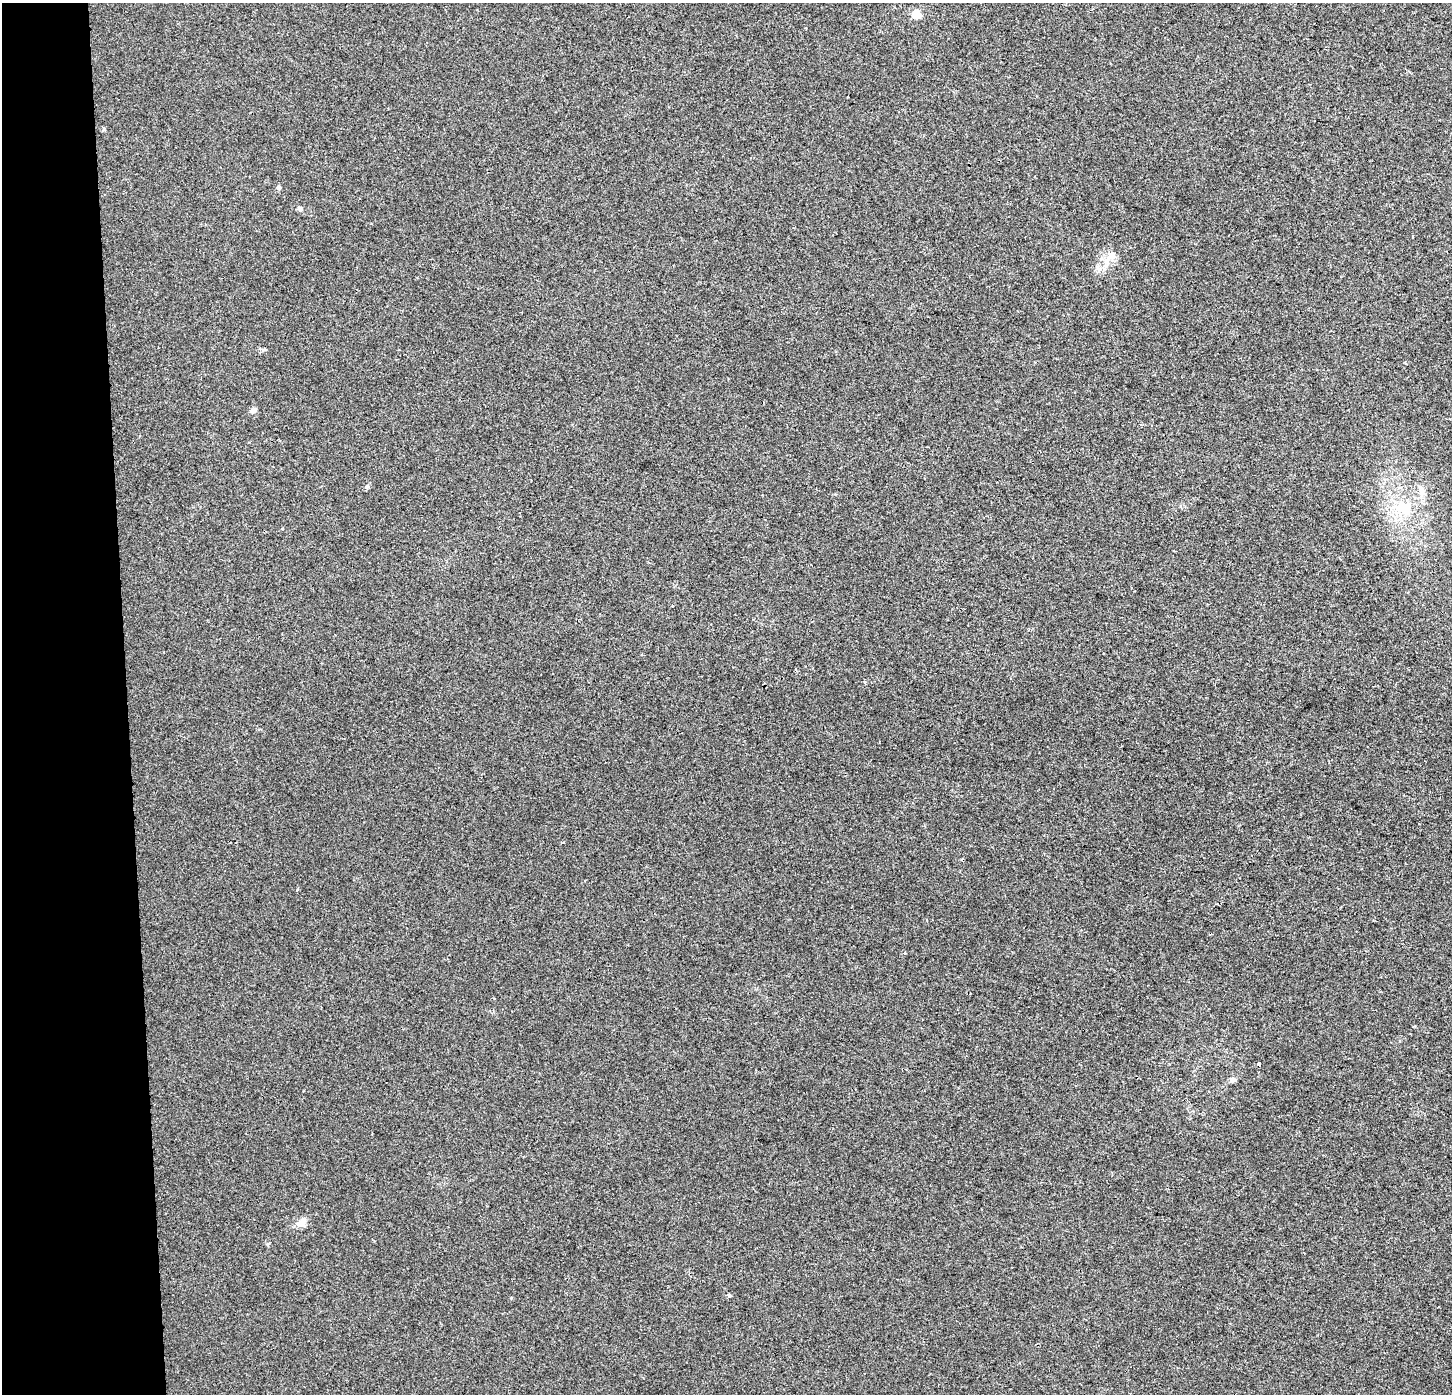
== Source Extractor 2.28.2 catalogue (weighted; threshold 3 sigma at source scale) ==
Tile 4 of 3 x 3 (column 1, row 2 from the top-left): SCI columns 48-1497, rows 1393-2784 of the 4444 x 4184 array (HDU 1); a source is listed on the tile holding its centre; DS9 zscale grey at full resolution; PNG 1454 x 1396 px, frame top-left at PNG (2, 3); no overlay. Shown black and unused: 9% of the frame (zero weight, under 2 of 3 exposures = <1% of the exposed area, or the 3 px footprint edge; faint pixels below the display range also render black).
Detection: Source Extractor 2.28.2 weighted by HDU 2 'WHT'; one run over the whole footprint, this tile lists its part. Background 0.00431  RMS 0.0046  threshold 0.0206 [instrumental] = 3 sigma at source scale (4.5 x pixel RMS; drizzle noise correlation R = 1.50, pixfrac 1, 0.0396/0.0396 arcsec/px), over >= 5 px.
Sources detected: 14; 1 cosmic-ray / hot-pixel residue — not listed; the other 13 listed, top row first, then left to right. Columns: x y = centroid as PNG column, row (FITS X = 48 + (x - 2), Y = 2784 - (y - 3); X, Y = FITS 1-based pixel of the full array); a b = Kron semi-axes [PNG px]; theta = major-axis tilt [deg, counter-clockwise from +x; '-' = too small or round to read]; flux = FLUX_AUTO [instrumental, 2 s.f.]
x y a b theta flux
916 14 5 5 - 17
279 188 6 5 - 0.74
300 209 7 5 -46 1.4
1112 255 12 11 - 3.7
253 410 7 6 - 1.7
367 487 5 5 - 0.72
1422 492 11 7 -57 2.6
1404 508 24 17 -45 15
904 953 4 4 - 0.56
1259 1064 3 3 - 4
1232 1080 8 6 7 1.5
301 1223 14 12 30 3.6
729 1295 4 3 - 1.4
Unlisted compact peaks at least as high as the median listed source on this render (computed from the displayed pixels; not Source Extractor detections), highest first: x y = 511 1298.